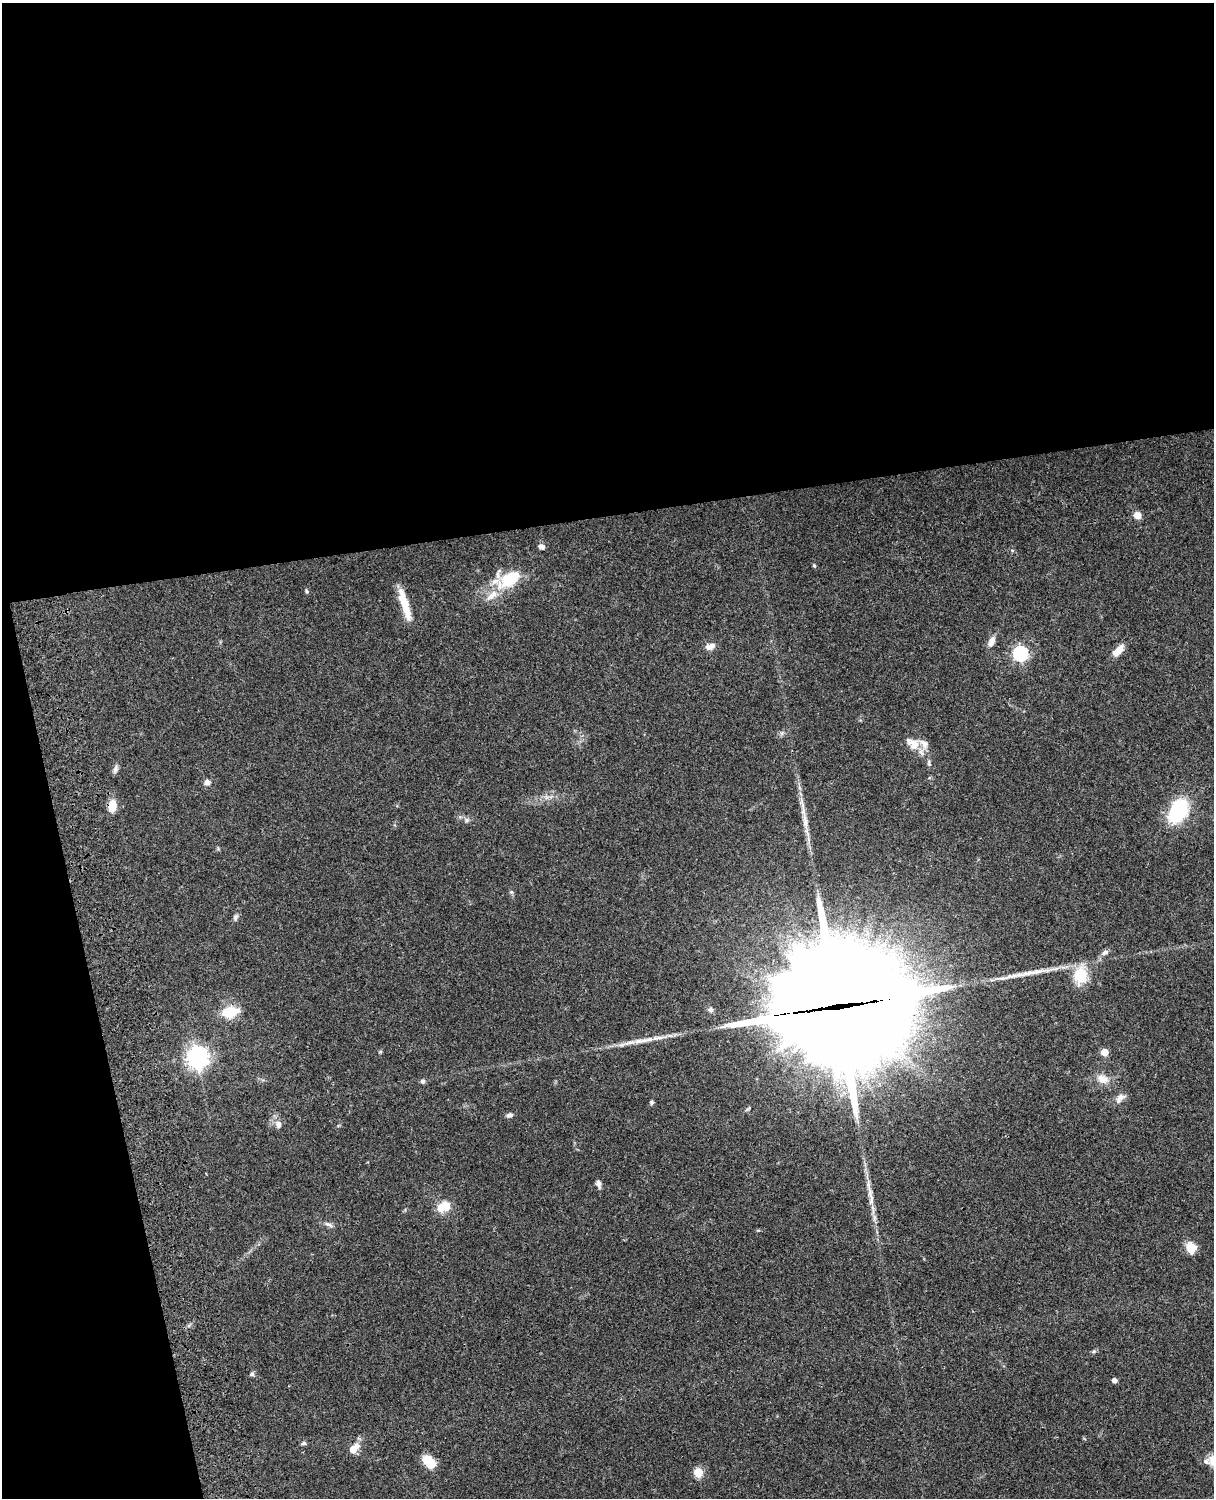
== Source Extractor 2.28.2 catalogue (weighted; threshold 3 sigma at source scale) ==
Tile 1 of 4 x 3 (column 1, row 1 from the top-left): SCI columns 122-1333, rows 3269-4764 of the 5089 x 4926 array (HDU 1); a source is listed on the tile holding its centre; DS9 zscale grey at full resolution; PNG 1216 x 1500 px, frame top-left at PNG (2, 3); no overlay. Shown black and unused: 39% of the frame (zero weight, under 3 of 4 exposures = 6% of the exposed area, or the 3 px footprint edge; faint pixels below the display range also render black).
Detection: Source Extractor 2.28.2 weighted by HDU 2 'WHT'; one run over the whole footprint, this tile lists its part. Background 0.0794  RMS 0.0059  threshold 0.0266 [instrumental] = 3 sigma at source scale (4.5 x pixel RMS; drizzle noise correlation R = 1.50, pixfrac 1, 0.05/0.05 arcsec/px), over >= 5 px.
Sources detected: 52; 1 inside a brighter object's white glare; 2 long thin detections or spike segments (spike, bleed or trail) — not listed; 3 inside a brighter listed object's ellipse — not listed separately; the other 46 listed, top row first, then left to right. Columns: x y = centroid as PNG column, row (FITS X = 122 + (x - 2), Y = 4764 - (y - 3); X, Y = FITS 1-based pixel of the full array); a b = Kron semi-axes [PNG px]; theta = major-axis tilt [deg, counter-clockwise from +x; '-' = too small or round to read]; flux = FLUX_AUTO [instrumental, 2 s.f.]
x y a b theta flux
1137 515 8 8 - 4.2
541 547 8 6 -23 2.2
814 566 5 4 - 0.64
509 579 36 17 25 25
307 591 6 4 -49 0.84
403 599 36 9 -73 11
991 642 14 8 65 3.8
710 646 14 8 22 3.3
1118 650 15 7 49 6.6
1020 653 6 6 - 120
913 744 21 12 -37 8.4
929 763 9 4 -79 1.2
115 769 11 6 74 2
207 782 7 7 - 2.7
112 806 13 8 81 8.6
1178 811 26 17 58 37
467 820 6 5 - 1.2
805 821 26 6 -84 6.6
235 917 10 6 70 1.7
1105 952 10 6 26 2
1080 975 24 17 84 15
837 1007 52 47 -7 14000
711 1010 7 6 - 1.5
230 1012 15 9 14 18
644 1040 42 6 10 10
380 1052 6 3 19 0.61
1104 1052 5 5 - 11
198 1057 8 7 - 400
1103 1079 18 12 -21 6.6
423 1081 7 6 - 1.3
1120 1098 15 8 44 3.7
651 1102 6 5 - 1
509 1115 8 6 16 1.7
278 1124 10 7 -88 3
598 1183 8 5 -76 2.7
871 1195 43 7 -79 9.4
446 1206 8 7 - 9.7
331 1226 9 5 -44 1.6
1191 1248 14 12 -69 6.7
1094 1351 6 4 44 0.92
252 1374 6 5 - 1.3
1114 1380 4 4 - 3
304 1443 7 5 12 1.1
353 1449 10 6 45 9.3
429 1461 18 11 -45 9.3
698 1472 5 5 - 24
Overlapping masked pixels (flux is a lower limit): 2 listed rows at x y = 112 806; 837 1007